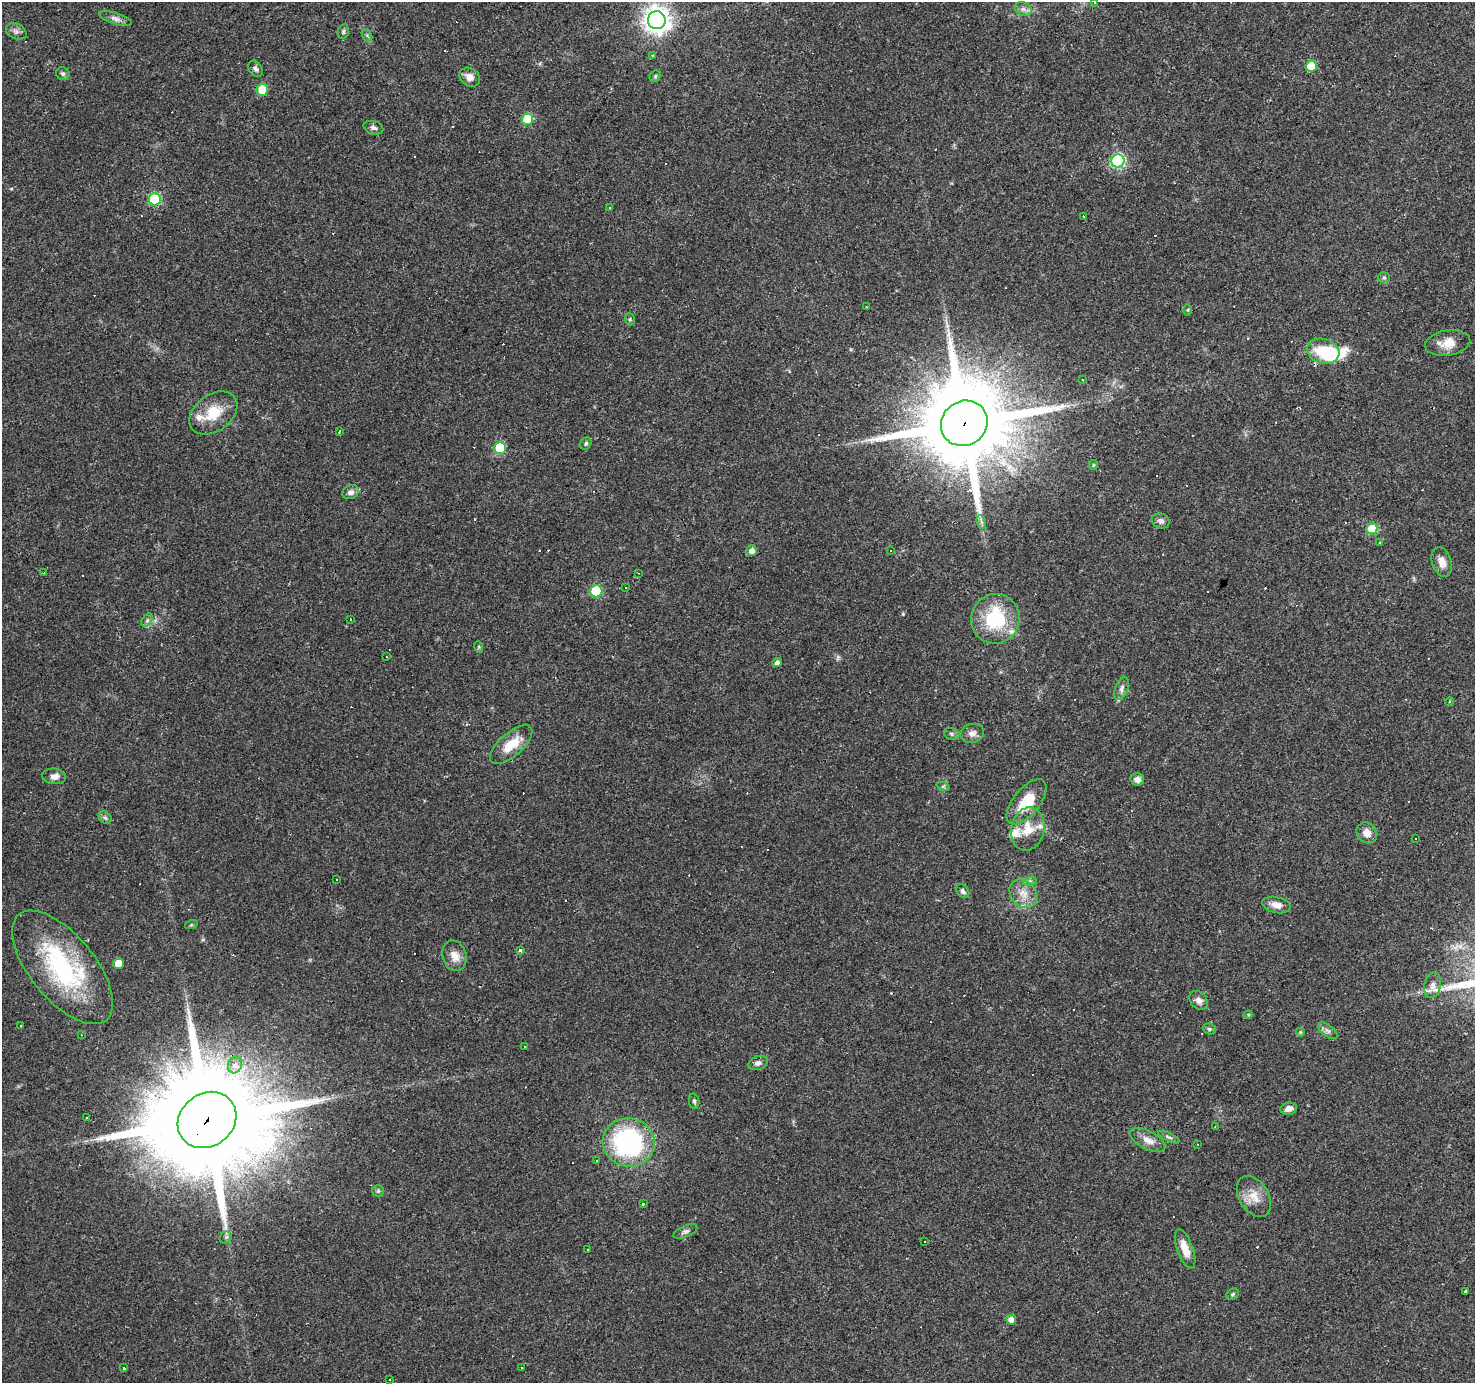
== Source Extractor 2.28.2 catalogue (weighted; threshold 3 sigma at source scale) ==
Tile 10 of 4 x 4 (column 2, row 3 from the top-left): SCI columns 1474-2946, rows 1565-2945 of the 5893 x 5957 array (HDU 1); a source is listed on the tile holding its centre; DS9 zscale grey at full resolution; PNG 1477 x 1385 px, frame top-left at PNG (2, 2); each listed source drawn as its Kron ellipse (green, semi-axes under 4 px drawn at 4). Shown black and unused: <1% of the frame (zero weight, under 3 of 4 exposures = <1% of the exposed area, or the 3 px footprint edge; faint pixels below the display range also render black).
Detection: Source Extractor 2.28.2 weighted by HDU 2 'WHT'; one run over the whole footprint, this tile lists its part. Background 0.0361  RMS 0.0038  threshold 0.017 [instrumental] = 3 sigma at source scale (4.5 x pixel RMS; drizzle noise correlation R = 1.50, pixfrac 1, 0.0396/0.0396 arcsec/px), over >= 5 px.
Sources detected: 182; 3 inside a brighter object's white glare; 64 cosmic-ray / hot-pixel residue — neither listed nor drawn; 6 inside a brighter listed object's ellipse — not listed separately; the other 109 listed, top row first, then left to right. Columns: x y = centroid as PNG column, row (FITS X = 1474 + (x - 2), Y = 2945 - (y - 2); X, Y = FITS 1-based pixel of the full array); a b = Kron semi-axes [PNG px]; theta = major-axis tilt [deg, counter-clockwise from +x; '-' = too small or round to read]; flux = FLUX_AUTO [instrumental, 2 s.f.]
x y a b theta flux
1094 3 3 2 - 0.45
1023 9 8 6 -26 1.5
116 19 17 5 -17 1.9
657 20 9 8 - 360
16 31 11 7 -28 1.6
343 32 7 5 75 0.78
367 35 7 4 -56 0.72
653 55 4 4 - 0.5
1311 66 5 5 - 9.7
256 69 9 6 -56 1.2
63 74 7 6 - 0.86
655 76 6 5 - 0.65
470 77 11 8 -35 2.9
262 90 6 6 - 7.5
527 119 6 5 - 15
373 128 10 6 -17 1.3
1118 161 6 6 - 52
155 199 6 6 - 31
610 208 3 3 - 0.51
1083 216 3 2 - 0.6
1384 277 6 5 - 0.68
866 307 2 2 - 0.27
1188 310 6 4 89 0.43
630 319 6 5 - 0.58
1448 343 23 12 9 5.5
1323 351 16 12 -17 11
1082 380 2 2 - 0.31
213 413 27 18 36 11
964 423 24 22 36 6200
339 432 3 3 - 0.63
586 443 6 5 - 0.78
500 448 6 6 - 23
1093 465 5 4 - 0.45
351 492 8 6 25 1.9
1161 521 9 7 -18 1.4
981 522 7 4 -71 0.88
1372 529 5 5 - 15
1380 542 4 3 - 0.5
752 551 5 5 - 2.4
890 551 3 2 - 0.64
1442 562 15 9 -72 3.3
44 573 3 3 - 0.32
638 573 2 2 - 0.23
626 588 2 2 - 0.42
596 591 6 6 - 20
351 619 3 2 - 0.57
995 619 25 24 - 25
147 620 7 4 56 0.91
479 647 6 3 -72 0.48
387 657 2 2 - 0.24
777 662 5 4 - 1.4
1122 689 12 6 71 1.7
1449 702 4 3 - 0.45
972 733 12 9 15 2.1
952 734 8 6 -18 0.99
511 745 26 11 41 8.8
54 776 12 7 -6 2.8
1137 779 7 6 - 2.1
943 786 7 4 -18 0.62
1027 802 27 13 50 12
105 818 7 5 -44 0.87
1028 829 22 16 78 8
1367 833 11 9 -52 3.5
1416 838 3 3 - 0.57
337 880 2 2 - 0.32
1030 881 7 4 18 0.77
963 891 7 5 -51 1
1023 894 15 12 -46 4.9
1276 905 14 8 -12 3.2
191 925 6 4 18 0.46
520 950 3 3 - 2
454 956 15 12 -74 3.8
118 963 5 5 - 5
63 967 69 32 -50 54
1433 985 13 8 78 2.5
1199 1000 10 8 -48 2
1248 1015 4 4 - 0.42
21 1026 3 3 - 0.4
1209 1029 7 5 -20 0.68
1328 1031 11 6 -36 1.4
1300 1032 5 5 - 0.49
81 1035 3 2 - 0.28
524 1046 2 2 - 0.3
758 1063 10 6 21 1.5
235 1065 8 7 - 2.7
694 1101 8 5 -80 0.76
1289 1109 8 6 9 2.1
87 1117 3 2 - 0.39
207 1120 31 26 37 12000
1215 1126 3 2 - 0.4
1169 1137 12 4 -24 1
1148 1140 19 9 -27 3.7
629 1142 26 24 -10 56
1198 1144 3 2 - 0.35
596 1161 3 2 - 0.34
378 1191 6 5 - 0.68
1254 1196 22 14 -58 6.2
643 1204 3 3 - 8.1
685 1231 13 5 24 1.2
226 1237 6 5 - 1.1
924 1241 3 2 - 0.4
1185 1249 21 8 -70 5
587 1250 3 2 - 0.51
1466 1292 3 3 - 12
1233 1294 6 5 - 0.66
1011 1320 5 4 - 2.5
521 1367 2 2 - 0.26
124 1368 3 3 - 9.2
390 1380 3 3 - 1.2
Overlapping masked pixels (flux is a lower limit): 2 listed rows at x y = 964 423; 207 1120